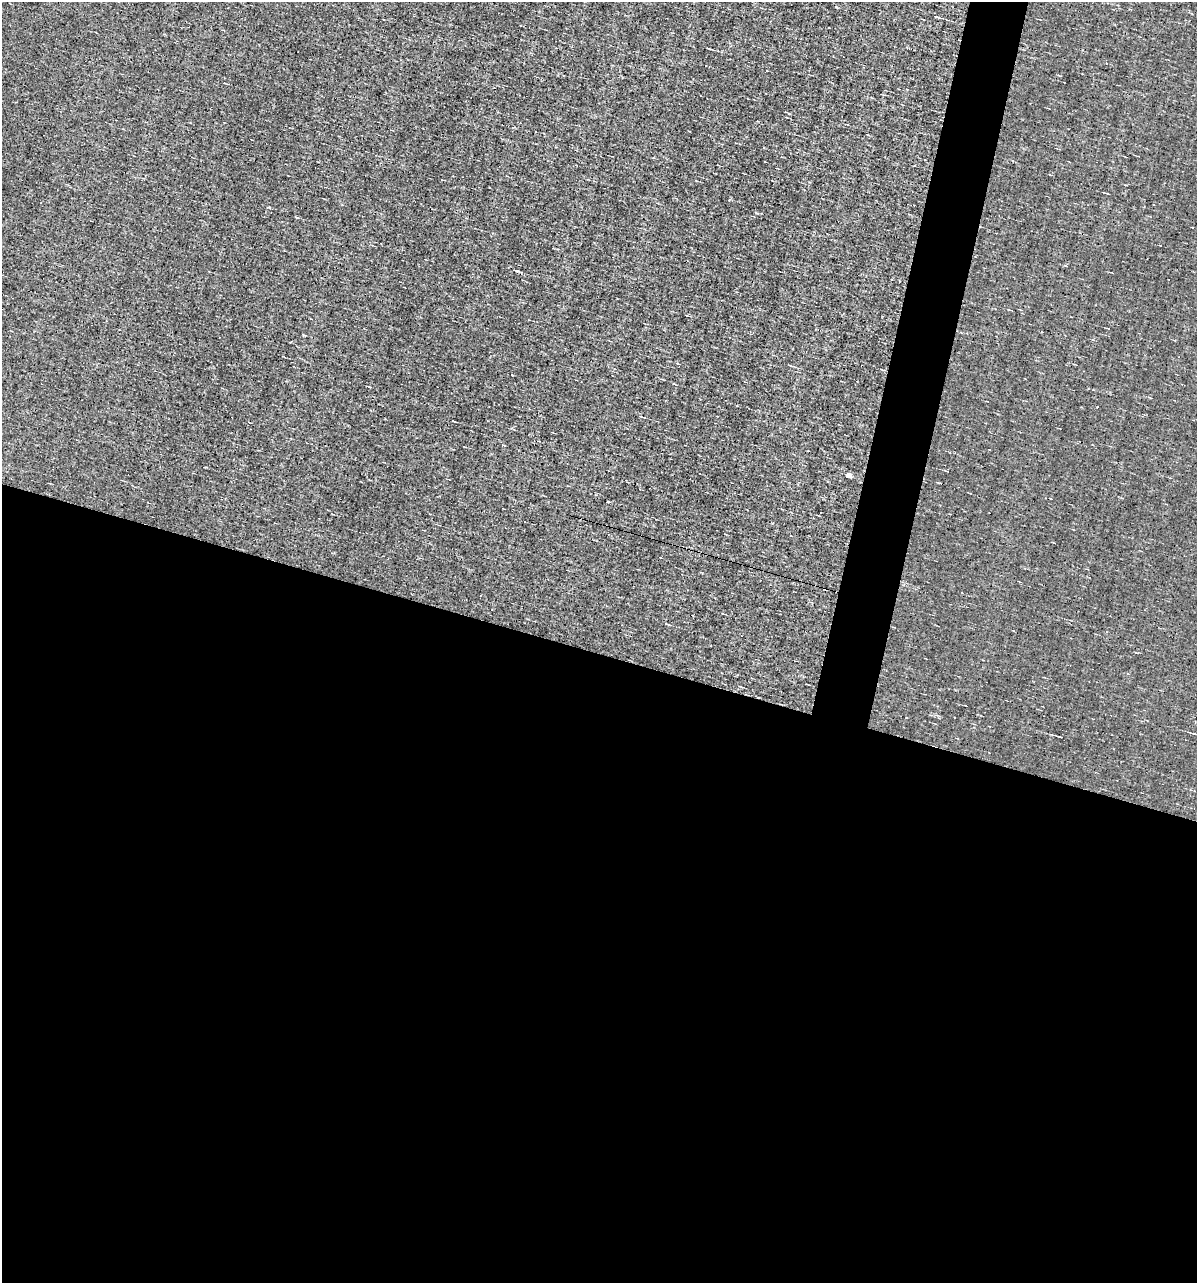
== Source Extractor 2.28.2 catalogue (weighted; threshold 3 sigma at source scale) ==
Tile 14 of 4 x 4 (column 2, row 4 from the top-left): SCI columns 1308-2502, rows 1-1281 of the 5129 x 5124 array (HDU 1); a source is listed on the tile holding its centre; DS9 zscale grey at full resolution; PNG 1199 x 1285 px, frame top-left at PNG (2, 2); no overlay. Shown black and unused: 52% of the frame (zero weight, under 3 of 4 exposures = <1% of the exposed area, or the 3 px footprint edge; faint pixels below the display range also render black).
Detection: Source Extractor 2.28.2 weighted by HDU 2 'WHT'; one run over the whole footprint, this tile lists its part. Background -0.00277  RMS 0.056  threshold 0.251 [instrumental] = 3 sigma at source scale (4.5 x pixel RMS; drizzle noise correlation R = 1.50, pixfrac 1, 0.05/0.05 arcsec/px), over >= 5 px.
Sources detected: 11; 2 cosmic-ray / hot-pixel residue — not listed; the other 9 listed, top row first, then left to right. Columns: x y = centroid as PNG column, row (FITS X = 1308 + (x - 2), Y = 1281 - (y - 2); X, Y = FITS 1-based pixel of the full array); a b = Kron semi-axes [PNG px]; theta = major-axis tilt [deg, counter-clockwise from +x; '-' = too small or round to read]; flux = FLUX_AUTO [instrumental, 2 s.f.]
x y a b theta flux
937 17 7 3 -17 7.4
867 134 4 2 - 3.4
268 207 6 2 -1 6.7
516 271 11 2 -18 7.4
453 421 3 2 - 4.2
848 475 4 4 - 54
751 678 3 2 - 4.3
1194 734 6 2 -15 7
1060 737 6 2 -16 5.5